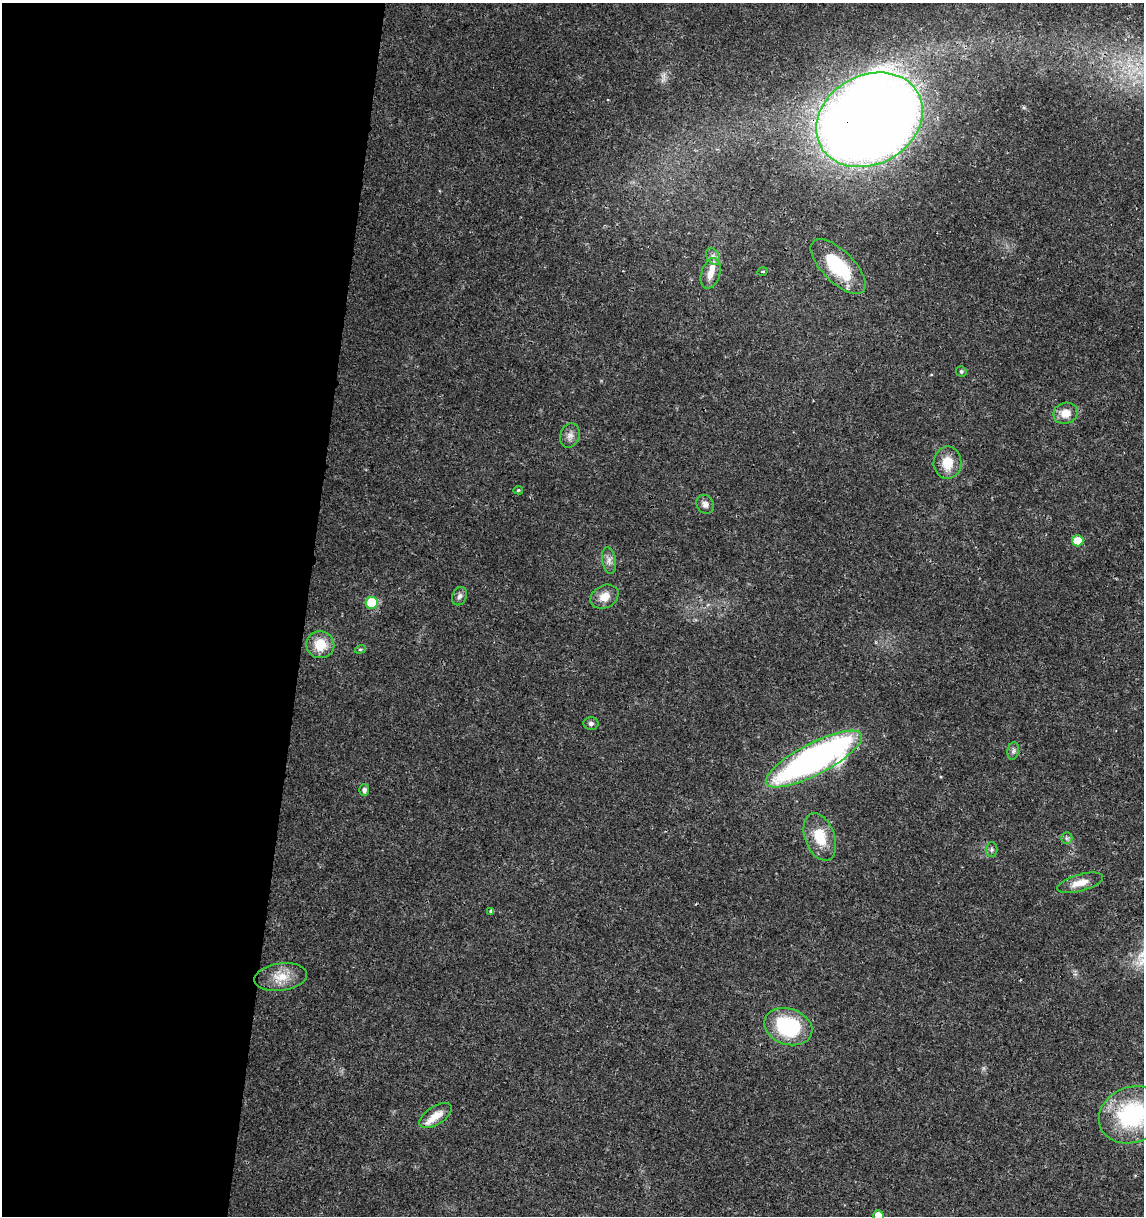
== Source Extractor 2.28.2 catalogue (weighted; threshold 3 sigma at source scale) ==
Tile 5 of 4 x 4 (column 1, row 2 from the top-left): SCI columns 227-1368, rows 2441-3654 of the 5079 x 4871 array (HDU 1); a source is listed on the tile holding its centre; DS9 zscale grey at full resolution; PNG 1146 x 1218 px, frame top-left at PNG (2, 3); each listed source drawn as its Kron ellipse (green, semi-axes under 4 px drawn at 4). Shown black and unused: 27% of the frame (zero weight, under 3 of 4 exposures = <1% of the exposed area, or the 3 px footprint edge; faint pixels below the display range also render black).
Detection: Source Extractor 2.28.2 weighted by HDU 2 'WHT'; one run over the whole footprint, this tile lists its part. Background 0.0189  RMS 0.0018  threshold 0.00805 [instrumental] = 3 sigma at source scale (4.5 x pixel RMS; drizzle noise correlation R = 1.50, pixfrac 1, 0.0396/0.0396 arcsec/px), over >= 5 px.
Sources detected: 34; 2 inside a brighter listed object's ellipse — not listed separately; the other 32 listed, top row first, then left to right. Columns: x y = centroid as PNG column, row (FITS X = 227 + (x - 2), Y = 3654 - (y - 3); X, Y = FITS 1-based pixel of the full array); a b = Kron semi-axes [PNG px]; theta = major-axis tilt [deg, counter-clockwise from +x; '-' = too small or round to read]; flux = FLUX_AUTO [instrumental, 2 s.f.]
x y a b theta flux
869 120 56 44 29 430
713 256 9 6 -63 0.73
838 266 35 16 -45 11
763 272 5 2 - 0.19
711 273 16 9 72 1.8
961 371 5 5 - 0.34
1066 413 12 10 19 2.1
570 436 12 9 72 1.1
947 463 16 14 89 3.4
518 490 5 4 - 0.29
705 504 10 8 -56 0.84
1078 541 6 5 - 3.4
609 560 13 7 -81 0.99
459 596 9 7 66 0.65
605 597 15 11 28 2.1
372 603 6 6 - 11
320 645 14 13 - 3.9
360 649 5 4 - 0.25
591 723 7 6 - 0.46
1013 751 9 5 79 0.52
814 759 53 15 27 79
364 790 6 5 - 0.55
820 837 25 14 -70 5.1
1067 838 6 5 - 0.35
991 850 7 6 - 0.4
1080 883 23 8 15 2.2
491 911 4 4 - 0.33
281 977 26 13 7 3.3
788 1027 24 18 -18 16
436 1115 18 9 33 2.4
1132 1115 34 28 22 20
878 1215 5 5 - 2
Overlapping masked pixels (flux is a lower limit): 1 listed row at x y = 869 120
Isophote crosses this tile's border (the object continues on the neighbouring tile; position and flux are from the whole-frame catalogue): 2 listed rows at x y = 1132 1115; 878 1215